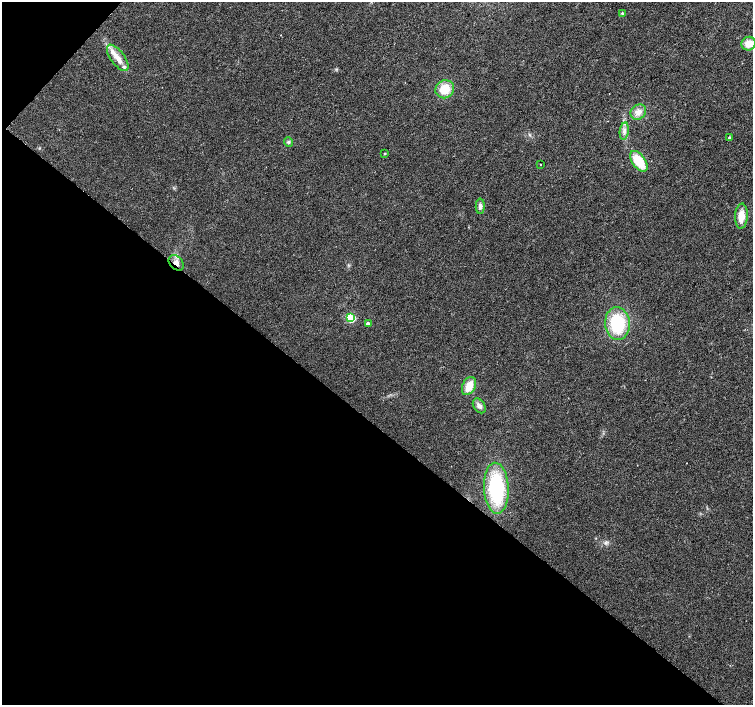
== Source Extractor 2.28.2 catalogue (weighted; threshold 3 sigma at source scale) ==
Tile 9 of 4 x 4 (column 1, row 3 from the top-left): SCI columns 5-1506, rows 1642-3047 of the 6013 x 6028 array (HDU 1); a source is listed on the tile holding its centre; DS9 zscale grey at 2 x 2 block average (1 PNG px = mean of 2 x 2 image px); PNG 755 x 707 px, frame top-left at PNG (2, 2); each listed source drawn as its Kron ellipse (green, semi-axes under 4 px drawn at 4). Shown black and unused: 41% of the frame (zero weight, under 2 of 3 exposures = <1% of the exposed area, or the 3 px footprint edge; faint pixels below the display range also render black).
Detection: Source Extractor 2.28.2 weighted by HDU 2 'WHT'; one run over the whole footprint, this tile lists its part. Background 0.0219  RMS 0.0061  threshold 0.0273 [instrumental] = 3 sigma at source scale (4.5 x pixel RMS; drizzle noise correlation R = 1.50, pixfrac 1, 0.0396/0.0396 arcsec/px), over >= 5 px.
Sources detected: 21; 1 inside a brighter listed object's ellipse — not listed separately; the other 20 listed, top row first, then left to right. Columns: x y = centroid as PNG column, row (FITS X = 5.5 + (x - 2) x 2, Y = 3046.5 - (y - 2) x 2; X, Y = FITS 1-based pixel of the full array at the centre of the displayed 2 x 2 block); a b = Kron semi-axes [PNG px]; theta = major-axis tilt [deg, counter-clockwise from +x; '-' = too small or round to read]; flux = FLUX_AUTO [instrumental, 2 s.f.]
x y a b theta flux
622 13 4 3 - 1.5
749 44 7 6 - 16
118 58 15 7 -54 16
445 89 9 9 - 26
638 112 8 7 - 11
624 131 9 4 82 6.1
729 138 3 3 - 2.8
288 142 5 4 - 2.4
385 154 3 2 - 1.4
639 161 12 6 -53 41
540 165 2 2 - 0.88
480 206 7 4 -89 5
741 216 12 6 87 18
176 263 9 6 -47 8.5
351 318 3 3 - 80
368 324 3 3 - 6.9
617 324 16 12 -85 75
469 386 9 6 64 21
479 406 8 5 -55 6.7
496 488 25 12 -87 120
Overlapping masked pixels (flux is a lower limit): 1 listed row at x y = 176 263
Diffuse or blended objects may show on this block-average render without a row.